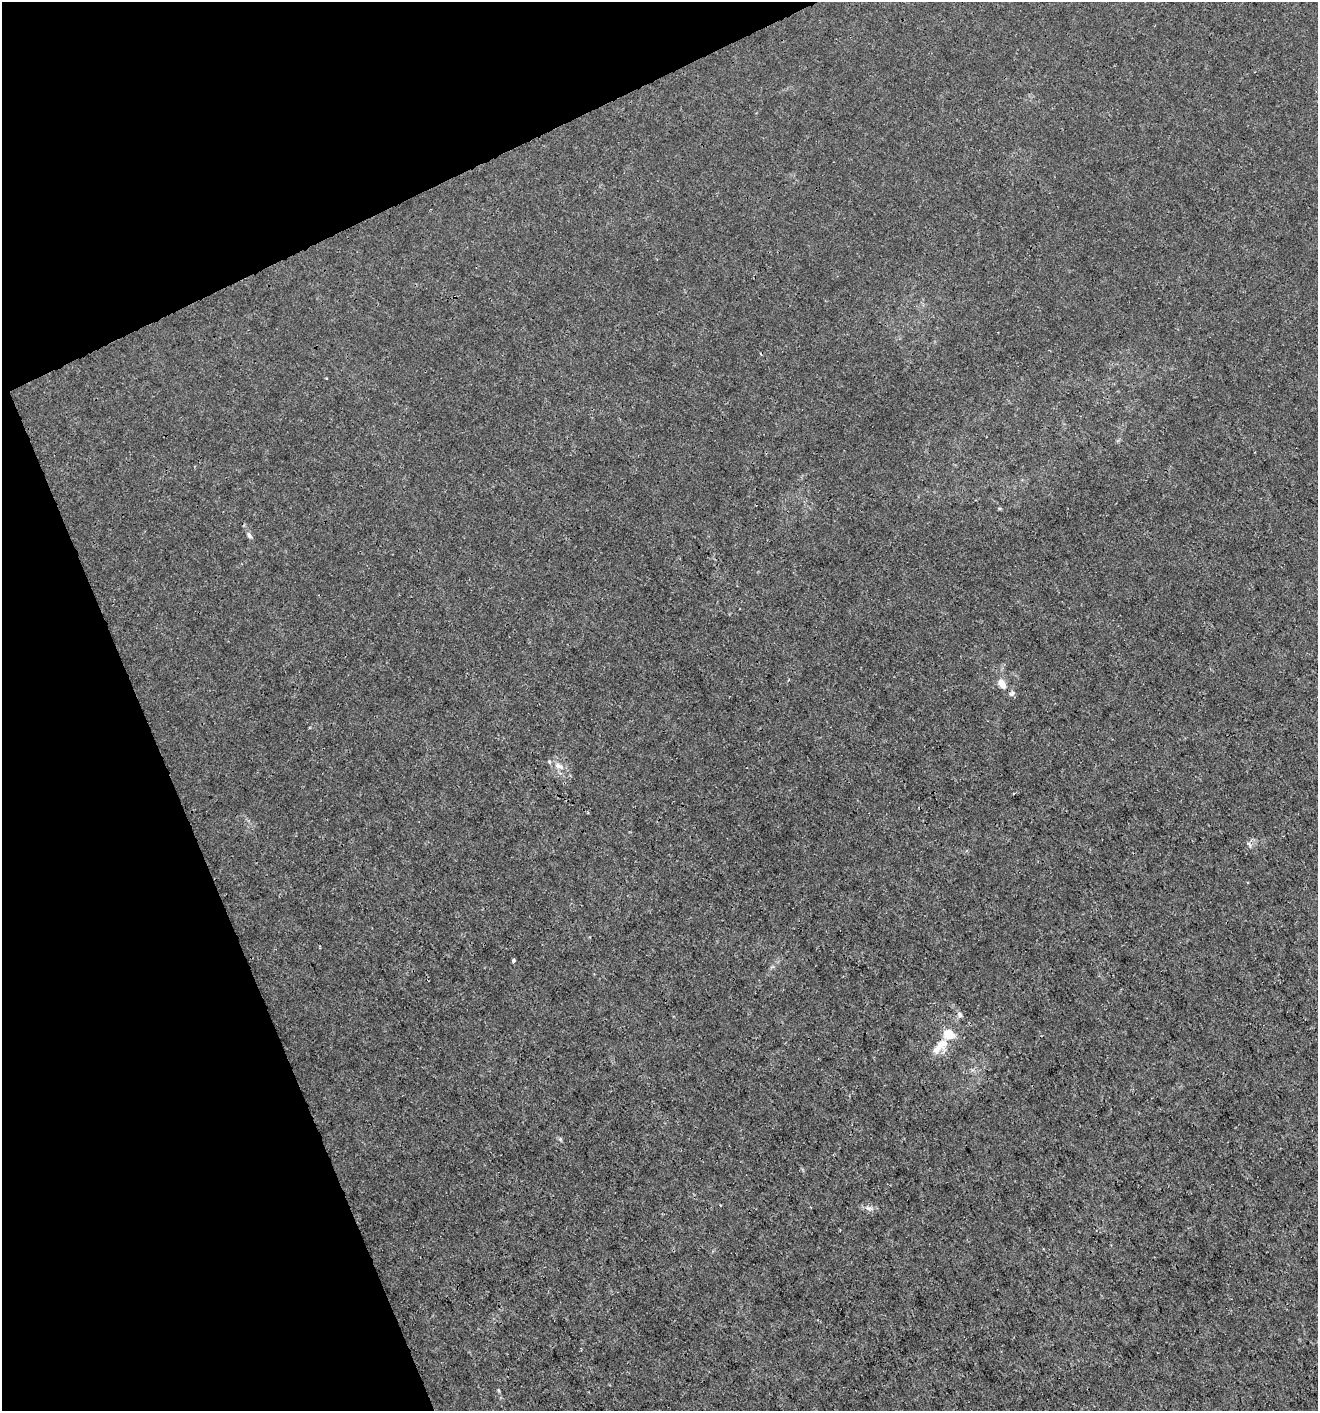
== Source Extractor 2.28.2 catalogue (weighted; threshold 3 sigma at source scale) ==
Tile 5 of 4 x 4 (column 1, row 2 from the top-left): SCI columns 89-1404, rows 2821-4229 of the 5499 x 5638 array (HDU 1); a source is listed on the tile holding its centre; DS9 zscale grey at full resolution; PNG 1320 x 1413 px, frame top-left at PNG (2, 2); no overlay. Shown black and unused: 21% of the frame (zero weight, under 3 of 4 exposures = <1% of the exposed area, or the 3 px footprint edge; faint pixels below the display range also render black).
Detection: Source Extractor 2.28.2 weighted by HDU 2 'WHT'; one run over the whole footprint, this tile lists its part. Background 4.62e-04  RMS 9.4e-04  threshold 0.00424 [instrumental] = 3 sigma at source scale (4.5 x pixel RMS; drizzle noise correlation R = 1.50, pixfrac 1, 0.0396/0.0396 arcsec/px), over >= 5 px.
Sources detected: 10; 1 cosmic-ray / hot-pixel residue — not listed; the other 9 listed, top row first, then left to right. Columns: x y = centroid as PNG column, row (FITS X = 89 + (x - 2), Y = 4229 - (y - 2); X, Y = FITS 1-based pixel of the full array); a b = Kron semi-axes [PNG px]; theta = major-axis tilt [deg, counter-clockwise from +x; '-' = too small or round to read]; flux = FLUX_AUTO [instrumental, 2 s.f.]
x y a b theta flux
249 535 9 5 -61 0.25
1002 684 14 8 -59 0.78
559 766 11 5 -18 0.45
1249 844 9 3 -56 0.16
513 960 4 3 - 0.25
960 1014 9 6 -60 0.24
948 1034 11 8 -20 1.8
940 1046 28 11 43 1.4
868 1208 9 5 -6 0.3